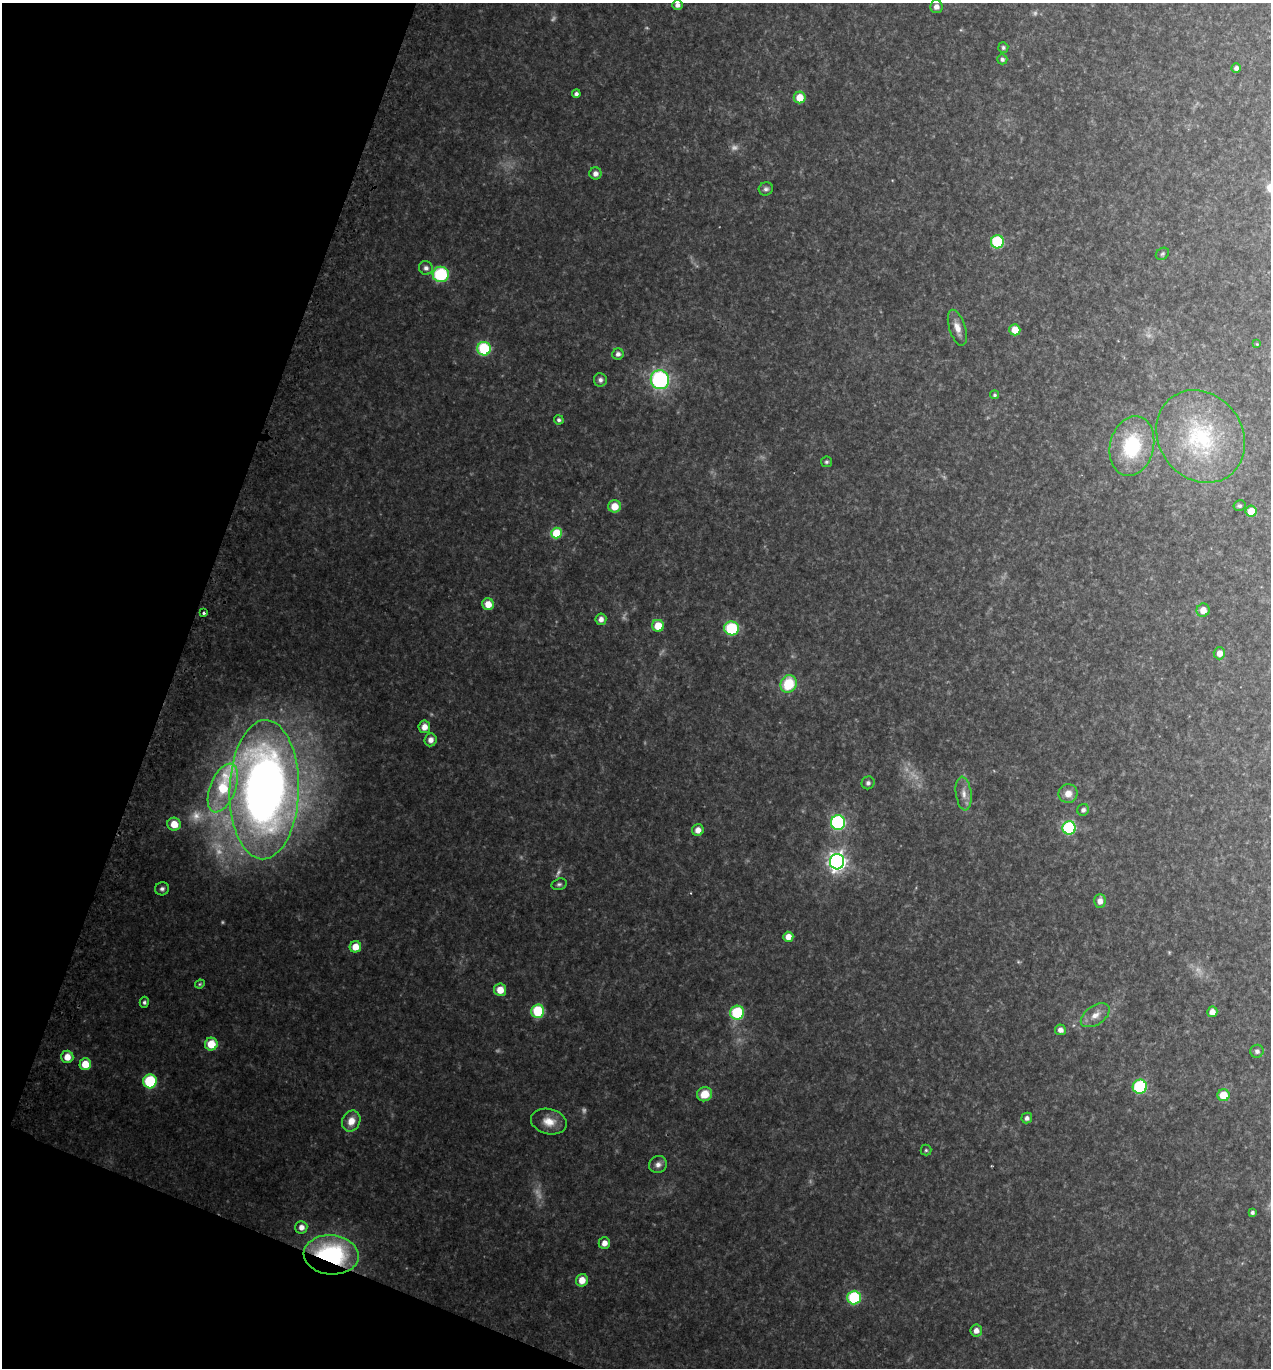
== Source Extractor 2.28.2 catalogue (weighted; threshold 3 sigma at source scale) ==
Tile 9 of 4 x 4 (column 1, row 3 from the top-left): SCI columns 160-1428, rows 1375-2740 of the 5526 x 5482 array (HDU 1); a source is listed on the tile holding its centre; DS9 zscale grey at full resolution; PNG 1273 x 1370 px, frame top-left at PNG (2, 3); each listed source drawn as its Kron ellipse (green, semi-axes under 4 px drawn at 4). Shown black and unused: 18% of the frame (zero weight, under 2 of 3 exposures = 3% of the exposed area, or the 3 px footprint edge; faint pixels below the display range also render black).
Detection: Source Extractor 2.28.2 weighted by HDU 2 'WHT'; one run over the whole footprint, this tile lists its part. Background 0.17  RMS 0.014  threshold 0.064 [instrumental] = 3 sigma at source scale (4.5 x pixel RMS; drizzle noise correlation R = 1.50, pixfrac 1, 0.05/0.05 arcsec/px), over >= 5 px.
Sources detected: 98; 15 too faint to see at this stretch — neither listed nor drawn; the other 83 listed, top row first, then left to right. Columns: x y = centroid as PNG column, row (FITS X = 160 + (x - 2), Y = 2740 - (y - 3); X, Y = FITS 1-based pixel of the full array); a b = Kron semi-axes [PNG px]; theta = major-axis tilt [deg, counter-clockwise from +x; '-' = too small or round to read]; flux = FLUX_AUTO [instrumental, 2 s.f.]
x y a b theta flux
677 5 5 5 - 6.3
936 7 6 6 - 8.2
1003 48 5 5 - 2.7
1002 59 5 5 - 3.8
1236 68 4 4 - 4.8
576 94 4 4 - 4.4
800 98 6 6 - 25
595 173 6 6 - 7.6
766 189 7 6 - 4.3
997 242 6 6 - 110
1162 254 7 5 34 2.5
426 268 7 6 - 5.7
441 274 8 8 - 98
957 328 19 8 -72 14
1015 330 5 5 - 19
1257 344 4 4 - 1.4
484 349 7 6 - 110
618 354 6 5 - 5.5
600 380 7 6 - 5.2
660 380 9 9 - 190
995 395 4 4 - 2.5
559 420 4 4 - 3.3
1201 436 49 42 -53 170
1132 446 30 22 76 100
826 462 5 5 - 2.9
614 506 6 6 - 23
1240 506 6 5 - 2.6
1251 511 5 5 - 21
556 533 5 5 - 70
488 604 6 6 - 19
1203 610 6 6 - 14
204 613 3 3 - 2.8
601 619 6 5 - 8.3
658 626 6 6 - 31
732 628 7 7 - 87
1219 653 6 6 - 12
788 684 9 8 - 61
424 727 6 6 - 12
431 740 6 6 - 8.4
868 783 6 6 - 3.9
223 788 25 13 69 70
264 790 69 34 88 1300
1068 793 9 9 - 13
964 794 17 7 -82 11
1083 810 6 5 - 4.6
838 823 7 7 - 200
174 824 7 6 - 22
1069 828 6 6 - 140
698 830 6 5 - 11
837 862 8 7 - 690
559 884 8 5 17 3.5
162 889 7 6 - 4.5
1100 901 7 6 - 9.4
788 937 5 5 - 14
355 947 6 5 - 23
200 984 5 4 - 1.8
500 990 6 6 - 20
144 1002 5 4 - 3.2
538 1011 6 6 - 78
1212 1012 5 5 - 12
737 1013 7 7 - 84
1095 1015 16 9 34 14
1060 1030 5 5 - 6.8
211 1044 6 6 - 33
1257 1051 6 6 - 4.8
67 1057 6 6 - 18
85 1064 6 5 - 28
150 1081 7 7 - 110
1140 1087 7 7 - 130
705 1094 8 7 - 27
1224 1095 6 6 - 31
1027 1118 5 5 - 4.9
351 1121 11 9 65 17
549 1122 18 12 -14 21
926 1150 5 5 - 2.5
658 1164 9 8 - 8.1
1252 1212 4 4 - 2.8
301 1227 6 6 - 8.9
604 1243 6 5 - 10
331 1255 27 19 -5 230
582 1280 6 5 - 17
854 1297 7 6 - 110
976 1330 6 6 - 8.4
Overlapping masked pixels (flux is a lower limit): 1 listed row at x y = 331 1255